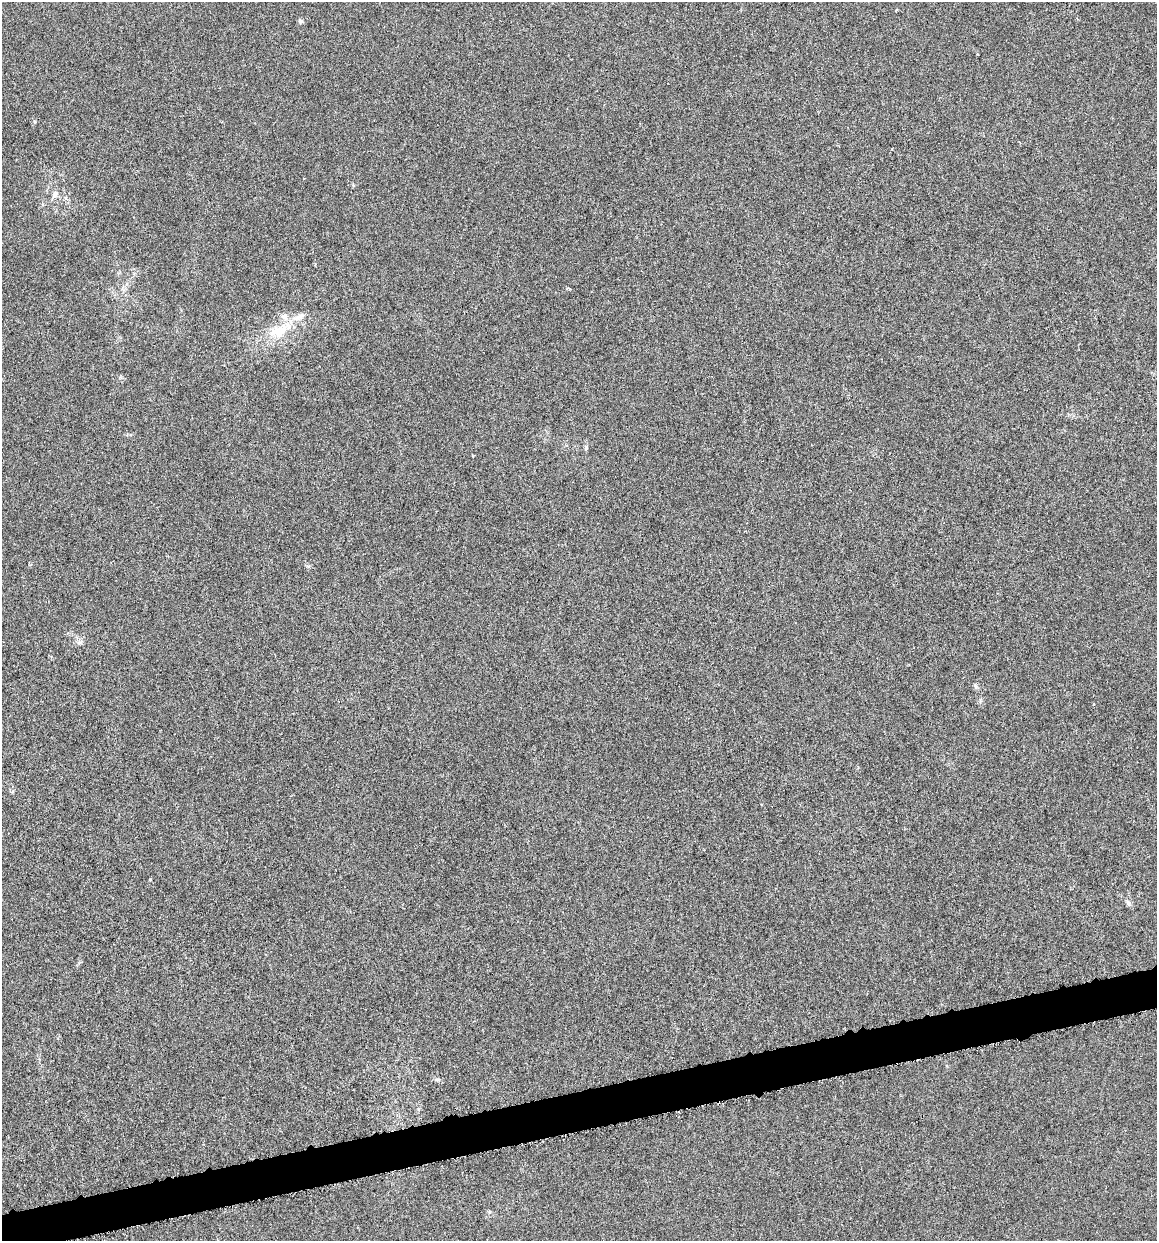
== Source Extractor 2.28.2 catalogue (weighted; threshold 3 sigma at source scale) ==
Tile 7 of 4 x 4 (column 3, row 2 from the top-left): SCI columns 2400-3554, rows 2484-3722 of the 4745 x 4962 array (HDU 1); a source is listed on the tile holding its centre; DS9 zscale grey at full resolution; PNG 1159 x 1243 px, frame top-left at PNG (2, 2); no overlay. Shown black and unused: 3% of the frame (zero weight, under 4 of 8 exposures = <1% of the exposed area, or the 3 px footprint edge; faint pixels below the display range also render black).
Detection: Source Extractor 2.28.2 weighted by HDU 2 'WHT'; one run over the whole footprint, this tile lists its part. Background -6.77e-04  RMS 0.0021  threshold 0.00878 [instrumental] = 3 sigma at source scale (4.09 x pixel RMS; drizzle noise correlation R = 1.36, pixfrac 0.8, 0.0396/0.0396 arcsec/px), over >= 5 px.
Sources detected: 9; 2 inside a brighter listed object's ellipse — not listed separately; the other 7 listed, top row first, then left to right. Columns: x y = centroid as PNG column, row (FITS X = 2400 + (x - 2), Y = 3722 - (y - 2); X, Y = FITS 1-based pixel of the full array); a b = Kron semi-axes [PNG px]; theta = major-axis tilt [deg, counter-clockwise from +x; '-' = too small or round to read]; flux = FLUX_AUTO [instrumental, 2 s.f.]
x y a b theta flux
300 21 7 6 - 0.42
55 194 9 7 73 0.85
279 331 31 18 21 6.4
586 447 6 4 -89 0.3
79 642 7 6 - 0.55
975 686 7 5 -69 0.41
1128 903 9 6 -46 0.55